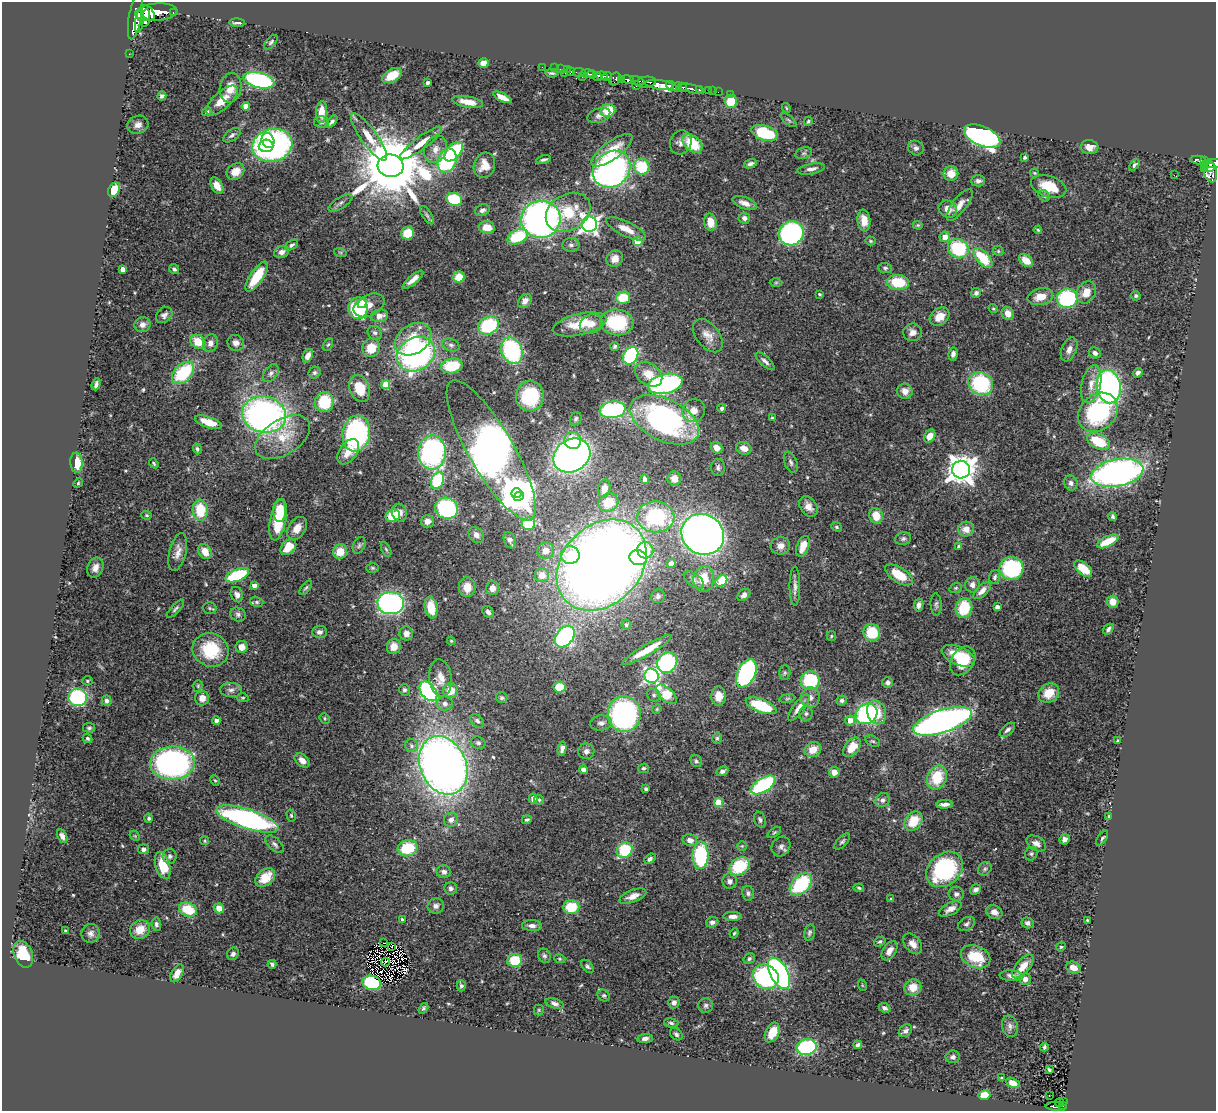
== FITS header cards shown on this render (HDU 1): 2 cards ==
NAXIS1  =                 1214
NAXIS2  =                 1109

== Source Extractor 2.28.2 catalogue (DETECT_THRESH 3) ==
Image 1214 x 1109 px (HDU 1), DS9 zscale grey, 1 PNG px = 1 image px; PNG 1218 x 1113 px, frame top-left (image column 1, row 1109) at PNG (2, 2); each listed source drawn as its Kron ellipse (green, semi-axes under 4 px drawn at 4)
Background 0.768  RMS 0.028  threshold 0.0838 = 3 sigma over >= 5 px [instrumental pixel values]
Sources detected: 544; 1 with non-positive FLUX_AUTO (blend fragments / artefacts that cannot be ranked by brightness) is neither listed nor drawn; of the other 543, the 500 brightest by FLUX_AUTO listed and drawn (43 fainter detections omitted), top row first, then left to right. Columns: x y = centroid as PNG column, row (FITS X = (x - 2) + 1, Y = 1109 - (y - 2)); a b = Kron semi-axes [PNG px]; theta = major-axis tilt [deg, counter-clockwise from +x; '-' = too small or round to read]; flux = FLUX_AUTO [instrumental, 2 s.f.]
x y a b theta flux
156 12 21 8 5 1500
147 13 9 5 -46 320
173 13 3 3 - 32
135 16 23 6 79 1600
146 18 9 4 81 530
139 21 11 4 80 480
237 23 8 2 -3 5.2
271 42 8 5 49 4
129 54 2 2 - 5.4
483 63 5 4 - 24
542 67 2 2 - 5.3
554 68 2 2 - 4.3
560 69 3 2 - 14
567 70 2 2 - 7.8
571 72 4 3 - 22
579 72 6 3 0 40
552 73 6 3 -6 3.6
565 73 2 2 - 6.8
587 74 6 3 -4 240
592 74 4 4 - 220
392 76 11 6 30 33
602 76 5 3 - 290
607 76 5 4 - 210
582 77 3 2 - 24
597 77 4 3 - 170
615 79 7 5 61 91
621 79 4 3 - 89
259 80 16 7 -14 240
628 80 6 3 -9 260
638 81 7 3 -18 180
646 82 10 5 8 280
427 83 4 3 - 4.4
659 85 14 4 -8 1100
636 86 3 2 - 40
671 86 6 3 -38 310
677 87 5 3 - 220
682 87 5 3 - 220
230 88 15 10 80 26
691 89 13 3 -12 150
699 90 3 3 - 70
708 91 3 2 - 12
713 91 2 2 - 5
718 92 2 2 - 3.9
730 94 3 2 - 6.6
162 96 4 4 - 5.5
502 97 10 4 -27 18
222 101 20 8 42 31
731 101 6 6 - 55
468 102 16 5 -11 20
246 106 4 4 - 20
786 108 5 3 - 2
608 111 7 6 - 47
207 112 5 4 - 3.9
321 112 11 5 87 31
599 115 12 7 19 8
789 120 9 3 -40 2.6
808 121 4 4 - 2.7
321 122 7 5 -1 4.7
332 122 7 3 49 5.2
138 125 11 9 18 11
765 133 13 7 -17 110
232 135 10 5 35 6.5
982 136 19 9 -24 590
369 137 28 8 -54 31
268 140 8 6 -67 86
681 142 12 10 65 11
421 143 26 6 37 26
692 144 11 7 -39 61
272 145 20 16 15 560
266 146 7 6 - 100
1090 147 9 7 -4 13
916 148 8 7 - 7.3
435 149 14 11 68 18
612 150 24 9 37 47
454 152 11 6 49 120
804 153 9 5 17 4.1
1025 157 3 3 - 4.1
544 160 7 3 14 4.2
1198 160 8 3 -5 87
447 161 12 9 71 190
1205 161 3 3 - 72
750 164 7 4 18 5.8
1213 164 12 4 5 320
484 165 13 10 73 23
1134 165 6 3 50 4
391 166 13 11 -7 21000
642 167 8 7 - 87
1210 167 5 4 - 140
1205 168 4 3 - 32
612 169 20 17 42 660
811 169 14 5 11 8.7
235 171 9 7 35 22
1210 172 11 6 -78 270
1034 173 5 3 - 2.2
951 174 7 7 - 26
1174 175 2 2 - 680
978 181 7 5 1 7.1
217 185 9 5 -59 18
1049 186 18 10 -18 49
114 190 7 5 59 37
1044 196 6 5 - 3.3
454 199 8 6 -16 86
340 203 14 5 33 7
745 203 12 6 -20 13
959 205 19 7 52 18
948 209 10 8 -31 14
482 210 8 5 20 6.5
568 212 24 18 32 73
427 215 10 5 -57 4.4
744 218 6 5 - 7.8
541 219 20 18 8 810
864 220 11 6 -84 18
710 222 9 6 -79 27
589 224 8 7 - 850
918 225 5 3 - 2.3
487 227 8 6 -12 29
626 229 22 7 -26 26
1038 230 4 4 - 2.2
408 233 6 6 - 47
791 233 12 12 - 360
518 237 11 6 27 94
945 237 5 5 - 23
638 241 5 4 - 69
870 241 5 4 - 2.5
292 245 7 4 32 4.9
571 245 8 7 - 6.5
958 249 10 9 - 130
998 251 5 4 - 2.6
282 252 7 6 - 9.6
340 252 6 4 -19 2.6
983 258 12 6 -46 77
615 259 8 8 - 17
1026 260 8 5 -39 28
885 268 7 5 -7 4.3
123 269 4 4 - 14
174 269 5 4 - 5.2
257 277 17 6 55 70
459 277 6 5 - 34
413 280 13 4 40 14
776 282 6 4 1 2.7
898 282 11 7 -6 70
1086 292 12 9 59 25
976 293 5 5 - 5.6
819 294 3 3 - 2.9
1136 296 5 4 - 2.9
1040 297 13 8 14 26
623 298 7 6 - 58
1067 298 10 9 - 190
525 301 8 5 51 9.7
362 303 5 3 - 27
369 305 16 10 26 20
358 308 11 9 82 160
993 309 5 4 - 2.2
1008 313 7 6 - 21
164 315 9 7 45 7.3
379 316 9 6 11 13
940 317 10 8 39 22
617 322 17 13 -5 110
580 324 27 10 13 53
591 324 11 9 23 18
143 325 8 7 - 8.4
489 325 11 8 28 130
912 332 9 9 - 13
375 333 7 6 - 5.1
708 336 19 11 -52 20
413 339 20 14 33 62
198 342 8 6 -33 40
210 343 9 7 73 11
236 343 8 8 - 13
328 344 6 4 61 2.8
451 345 9 6 -19 6.2
614 346 5 4 - 3.5
371 348 9 8 - 34
1069 349 12 7 67 11
512 351 13 10 -69 220
1095 353 6 5 - 7.3
416 354 20 16 31 510
953 354 6 4 79 7.3
308 356 7 4 65 11
631 356 9 7 60 210
765 361 12 4 -42 7.1
452 366 11 7 11 84
183 373 13 8 46 120
271 373 10 6 51 6.6
315 373 6 5 - 4.4
1138 373 5 4 - 5.2
649 374 15 10 -36 30
96 384 6 3 70 5.7
386 384 4 4 - 49
665 384 17 10 11 340
981 384 13 11 -28 160
1091 384 19 9 77 23
1109 386 17 12 -80 540
360 388 14 10 -69 37
905 391 8 7 - 14
530 396 15 14 - 120
324 402 10 9 - 78
722 408 4 4 - 3.5
613 410 13 8 7 230
694 411 12 11 - 22
1098 412 22 17 45 210
264 415 22 18 -12 830
772 418 3 3 - 2.6
576 419 7 5 62 3.9
664 420 37 21 -26 520
208 422 14 5 -19 29
356 433 18 14 80 310
930 436 7 5 58 17
283 437 30 17 32 57
573 440 8 8 - 41
1098 441 12 7 -26 74
717 448 6 5 - 15
744 448 8 6 -21 17
197 449 5 4 - 3.7
491 450 80 22 -60 2000
348 452 14 8 55 23
432 452 17 14 87 360
572 455 19 16 34 950
791 462 11 6 -68 5.9
76 463 10 6 -86 43
154 463 5 4 - 3
718 468 8 6 -89 5.8
961 470 9 9 - 2700
1117 473 26 13 11 800
645 479 5 4 - 11
674 479 7 7 - 18
437 481 9 6 66 140
78 483 5 4 - 2.7
1071 483 7 6 - 7.1
604 489 9 6 79 15
516 493 5 5 - 2200
519 496 5 4 - 1600
608 502 10 8 32 43
808 507 11 8 -55 14
447 508 12 10 -21 210
200 510 10 7 -84 67
280 511 11 6 88 36
399 513 9 7 -75 16
147 515 5 4 - 2.5
393 516 7 6 - 54
876 516 8 6 -73 31
1113 516 5 3 - 3.9
656 517 18 15 -1 160
278 520 21 8 79 79
427 521 6 6 - 14
528 524 6 6 - 75
836 527 5 4 - 3.1
297 528 12 8 57 17
966 529 8 7 - 19
703 534 22 20 -31 1400
476 535 9 6 -47 11
903 539 8 6 13 5.2
510 540 8 5 -67 6.5
1108 541 11 5 26 46
359 545 9 6 66 4.6
780 546 10 9 - 15
803 546 11 6 70 27
288 547 9 6 45 36
959 547 4 3 - 6.6
386 549 8 4 -62 3.2
645 550 8 8 - 44
546 551 8 8 - 17
178 552 19 8 76 16
205 552 8 6 -57 22
340 552 7 7 - 30
570 555 9 9 - 41
638 558 9 7 -16 140
671 564 4 4 - 12
601 565 50 39 47 3100
95 568 10 7 69 14
372 568 6 4 -1 3.1
1011 569 12 11 - 200
1083 569 11 6 -40 36
237 575 12 6 22 130
542 575 7 7 - 23
899 575 15 7 -32 50
995 577 7 5 73 4.8
704 579 13 10 85 41
694 580 12 6 -38 7.6
721 581 6 5 - 87
972 585 7 7 - 9.8
254 586 4 4 - 10
795 586 20 5 -90 10
467 587 10 8 -90 24
306 588 8 4 51 3.5
492 588 7 6 - 13
956 588 6 4 21 2.8
982 591 11 5 44 13
237 595 8 6 -66 8.7
744 595 7 5 39 8.1
658 596 7 6 - 6.4
257 602 7 5 -15 3.6
1113 602 6 6 - 19
391 603 13 11 -4 460
936 604 11 5 -87 5.2
919 605 6 4 80 7.1
997 607 4 4 - 9.8
209 608 7 6 - 3.5
431 608 11 6 -79 43
964 608 10 8 73 70
175 609 12 4 46 4.9
488 612 6 5 - 7.1
238 614 8 6 -21 5.6
626 625 5 5 - 3.2
1108 629 6 4 54 5.3
319 632 7 6 - 6.3
406 633 7 6 - 11
872 633 8 8 - 66
831 636 5 4 - 2.3
565 637 12 8 51 330
451 641 4 3 - 2
394 646 7 7 - 18
242 647 6 6 - 19
211 650 18 16 -23 100
647 650 28 5 30 48
958 656 18 9 -24 54
963 661 16 11 55 58
667 662 11 9 49 230
746 673 15 9 65 350
785 673 7 5 88 3.6
652 676 7 7 - 460
440 678 19 11 -85 22
87 681 5 4 - 2.8
810 681 9 9 - 120
888 683 5 5 - 6.3
198 686 6 4 70 2.4
560 687 6 5 - 55
231 690 11 7 -1 8.4
404 690 5 5 - 4.2
428 691 11 7 -52 310
451 691 7 7 - 29
1049 693 11 9 35 36
666 694 12 6 -41 69
654 695 7 6 - 4.9
718 696 9 7 -90 25
78 697 9 9 - 210
810 697 10 9 - 11
202 698 7 7 - 15
243 698 6 4 2 2.7
502 698 6 5 - 3.5
787 698 8 4 9 3
842 700 5 5 - 4.4
107 701 5 5 - 5.6
445 704 8 7 - 6.1
761 706 16 6 -22 110
799 708 16 5 53 17
657 709 5 4 - 2.2
877 712 12 9 -70 35
624 714 18 16 -90 440
806 714 7 6 - 5
866 714 11 9 36 290
325 718 5 4 - 2.7
850 720 5 5 - 17
217 721 4 4 - 13
477 721 8 5 -45 5.4
942 721 30 11 18 1100
601 723 11 7 5 9
89 728 6 5 - 3.4
1007 730 9 5 41 6.3
88 738 5 4 - 3.4
717 738 6 4 74 3.1
873 741 8 5 -26 3.8
1118 741 3 3 - 3.1
478 743 7 6 - 4.6
412 746 7 6 - 5.3
852 747 11 7 52 37
562 749 7 4 79 7.1
813 750 9 7 31 26
586 751 8 8 - 7.5
302 761 8 5 -39 13
696 761 6 5 - 3.6
172 763 22 16 3 510
443 765 30 23 -66 1900
644 768 5 4 - 3.6
583 770 4 4 - 9.9
722 771 6 4 26 5.6
834 772 5 5 - 13
937 778 12 9 67 70
215 780 5 4 - 2.4
763 785 14 7 32 190
646 789 3 3 - 5
533 799 5 4 - 8
539 800 5 4 - 3.1
882 800 7 6 - 7.2
718 802 4 4 - 62
945 804 8 4 3 8.7
291 815 6 4 -75 2.7
1109 816 4 3 - 2.5
149 818 4 3 - 3.9
247 819 32 9 -18 480
451 820 7 6 - 9.4
527 820 5 3 - 3.2
760 820 8 5 -70 4.9
913 821 10 8 54 48
774 832 7 4 35 2.7
62 836 7 5 -64 8.2
135 836 6 4 -44 2.5
1102 838 9 4 57 3.9
1064 839 5 5 - 9.7
690 840 7 6 - 10
205 841 4 4 - 2.9
842 841 10 5 47 4.2
1036 843 10 7 -30 11
275 844 11 6 -43 6.3
742 846 4 4 - 2.3
781 846 10 9 - 8.3
408 848 10 8 14 81
143 849 5 5 - 6.4
625 850 8 7 - 98
1031 854 7 6 - 3.9
700 855 14 8 89 170
170 856 7 7 - 6.3
650 859 6 4 40 6
163 865 14 7 -73 51
739 866 11 8 34 96
945 869 20 15 40 210
985 869 7 6 - 4.6
444 872 7 6 - 8.2
265 878 11 7 41 43
730 881 8 7 - 8
801 884 13 8 45 140
451 888 6 6 - 5.6
859 888 5 3 - 2.9
976 889 6 4 35 7
748 893 7 6 - 5.2
956 894 7 7 - 6.6
633 896 14 6 21 15
891 899 4 3 - 2.3
436 906 8 7 - 8
571 907 8 7 - 59
219 908 5 5 - 21
950 909 12 6 27 13
188 910 9 6 -24 71
994 912 8 6 -22 11
733 916 9 4 0 9.6
402 919 4 4 - 3.3
1087 920 3 3 - 2
712 922 6 5 - 5.7
1028 923 6 5 - 5.3
156 924 6 5 - 4.9
966 924 9 6 32 6
532 926 10 5 -3 8.2
140 930 10 9 - 28
65 931 3 3 - 2.9
91 933 9 9 - 8.7
734 933 5 4 - 2.5
809 933 8 5 78 4.4
880 941 6 4 31 3.9
384 943 3 2 - 2.1
913 944 12 7 -51 14
392 946 3 2 - 2
1061 947 5 4 - 2.3
889 951 11 6 57 15
23 954 14 9 -67 51
233 954 6 5 - 5.9
544 956 7 6 - 4.7
976 957 15 11 -24 64
560 959 5 4 - 2.3
749 959 6 5 - 3.8
515 960 7 6 - 68
385 962 4 4 - 2.3
272 964 4 3 - 4.5
587 966 7 5 -50 4.1
1023 966 14 7 49 27
1073 967 7 5 -25 15
177 973 10 5 61 16
779 973 17 9 -62 530
1011 976 12 5 -3 10
766 977 13 11 -35 240
1025 979 6 5 - 10
372 983 9 7 -12 140
862 985 6 3 -72 2.1
461 986 5 4 - 4.4
913 987 8 8 - 31
604 996 6 5 - 3.4
555 1003 9 5 -16 7.1
674 1003 6 5 - 7.6
706 1005 7 7 - 5.7
423 1008 6 4 57 3.2
884 1008 6 4 -24 5.8
539 1010 5 5 - 2.5
671 1023 7 4 -10 4.2
1010 1026 11 8 -75 8.4
905 1031 7 5 45 6
772 1032 10 6 64 35
676 1034 7 5 -43 4.9
645 1038 7 4 9 7.1
858 1045 4 3 - 4.4
807 1047 10 8 17 210
1044 1047 4 3 - 2.9
953 1057 7 6 - 5.3
1049 1070 4 3 - 2.8
1002 1078 3 3 - 2.4
1013 1083 7 4 -26 12
984 1095 6 5 - 31
1049 1096 2 2 - 2.4
1063 1101 3 2 - 18
1059 1103 4 3 - 19
1062 1106 4 3 - 57
1056 1107 10 3 -6 82
At the frame edge (FLAGS 8, measured only in part): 1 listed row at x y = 1213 164
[43 fainter detections neither listed nor drawn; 1 non-positive-flux detection neither listed nor drawn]